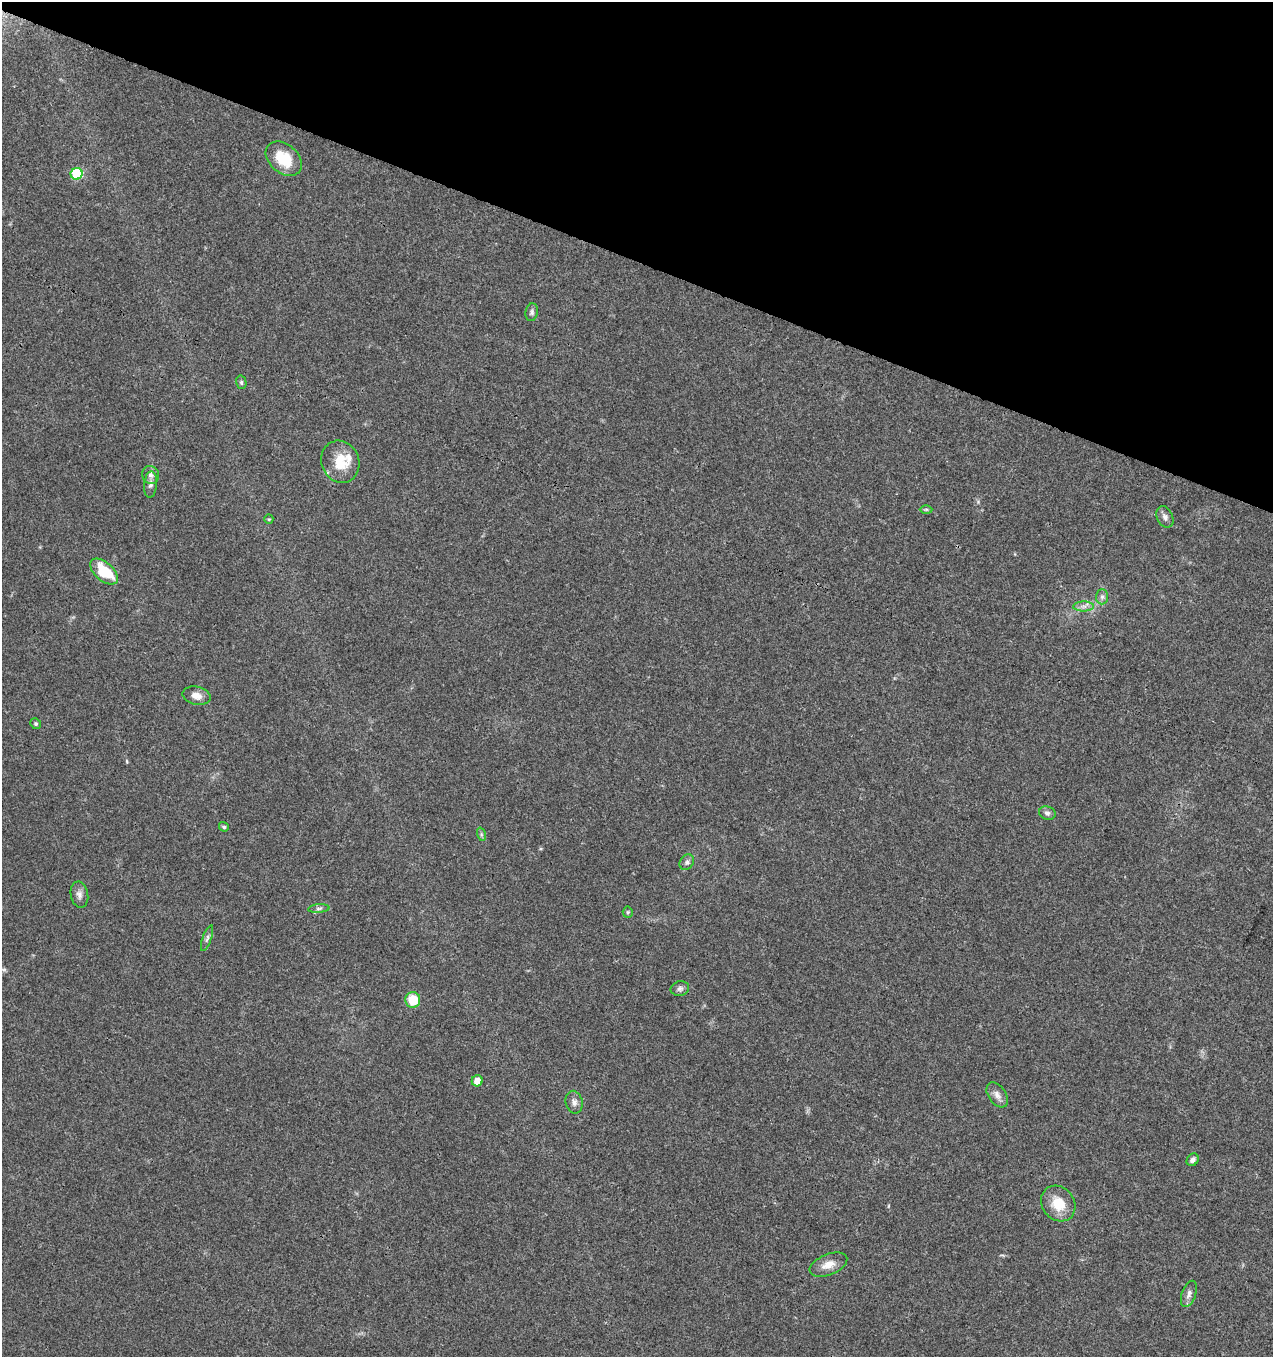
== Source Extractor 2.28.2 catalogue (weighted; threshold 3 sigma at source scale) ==
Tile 2 of 4 x 4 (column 2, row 1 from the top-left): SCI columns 1487-2757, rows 4075-5429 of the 5579 x 5430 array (HDU 1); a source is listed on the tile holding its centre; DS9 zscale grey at full resolution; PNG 1275 x 1359 px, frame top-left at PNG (2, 2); each listed source drawn as its Kron ellipse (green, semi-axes under 4 px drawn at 4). Shown black and unused: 19% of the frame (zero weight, under 3 of 4 exposures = <1% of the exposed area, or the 3 px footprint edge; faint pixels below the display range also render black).
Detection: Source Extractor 2.28.2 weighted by HDU 2 'WHT'; one run over the whole footprint, this tile lists its part. Background 0.0419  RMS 0.0035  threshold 0.0157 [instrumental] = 3 sigma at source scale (4.5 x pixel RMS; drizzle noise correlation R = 1.50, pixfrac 1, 0.0396/0.0396 arcsec/px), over >= 5 px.
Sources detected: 33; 1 inside a brighter listed object's ellipse — not listed separately; the other 32 listed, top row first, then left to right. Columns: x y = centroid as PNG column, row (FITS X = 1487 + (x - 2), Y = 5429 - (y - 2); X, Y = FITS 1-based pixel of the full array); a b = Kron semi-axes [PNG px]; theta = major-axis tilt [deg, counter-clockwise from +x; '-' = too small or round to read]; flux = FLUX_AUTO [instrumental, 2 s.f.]
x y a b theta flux
284 159 20 14 -41 11
77 174 6 6 - 25
532 312 9 6 82 0.9
241 382 7 5 -77 0.64
340 462 21 18 -68 9.3
151 475 9 8 - 1.5
150 484 13 6 85 1.4
926 509 6 4 0 0.54
1165 517 11 8 -65 1.5
269 519 5 4 - 0.39
104 572 16 9 -41 13
1102 597 7 6 - 1
1084 606 10 5 0 1.6
197 696 14 9 -13 2.8
36 724 5 5 - 0.68
1047 813 8 6 -16 1.1
224 827 5 4 - 0.67
481 834 7 4 -72 0.67
687 862 8 6 53 1
79 895 13 8 -80 1.9
319 908 10 4 5 0.93
628 912 5 5 - 0.49
207 938 14 4 70 1
680 989 9 7 17 1.2
413 1000 8 7 - 8.4
477 1081 5 5 - 4.1
997 1095 14 8 -55 2.2
574 1102 11 8 -78 1.7
1193 1160 7 5 50 1.3
1058 1204 19 16 -52 8.1
828 1265 20 10 22 4
1189 1294 14 7 71 1.8